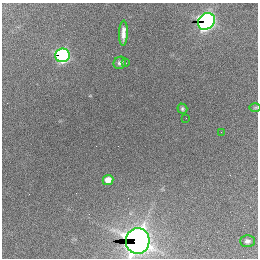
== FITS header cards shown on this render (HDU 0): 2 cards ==
NAXIS1  =                  256 / length of data axis 1
NAXIS2  =                  256 / length of data axis 2

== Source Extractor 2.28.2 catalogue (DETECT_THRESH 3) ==
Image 256 x 256 px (HDU 0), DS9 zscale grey, 1 PNG px = 1 image px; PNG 260 x 260 px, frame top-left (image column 1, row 256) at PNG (2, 3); each listed source drawn as its Kron ellipse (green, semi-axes under 4 px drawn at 4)
Background 2360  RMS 62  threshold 186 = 3 sigma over >= 5 px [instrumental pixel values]
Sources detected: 12; all 12 listed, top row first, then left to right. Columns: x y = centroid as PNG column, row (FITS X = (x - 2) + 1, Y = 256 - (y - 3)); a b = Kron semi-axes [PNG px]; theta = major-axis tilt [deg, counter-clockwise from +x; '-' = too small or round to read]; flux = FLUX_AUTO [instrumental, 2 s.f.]
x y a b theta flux
206 21 9 7 44 2.2e+06
123 33 12 4 88 2.8e+04
62 55 7 7 - 1.4e+06
120 63 6 5 - 1.2e+04
126 63 3 2 - 3.7e+03
255 108 6 4 1 4.5e+03
182 109 5 5 - 7.9e+03
186 118 2 2 - 1.3e+04
221 132 2 2 - 1.8e+03
108 180 5 5 - 5.1e+04
138 241 13 12 - 3.8e+06
247 241 7 6 - 1.4e+04
At the frame edge (FLAGS 8, measured only in part): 1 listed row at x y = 138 241